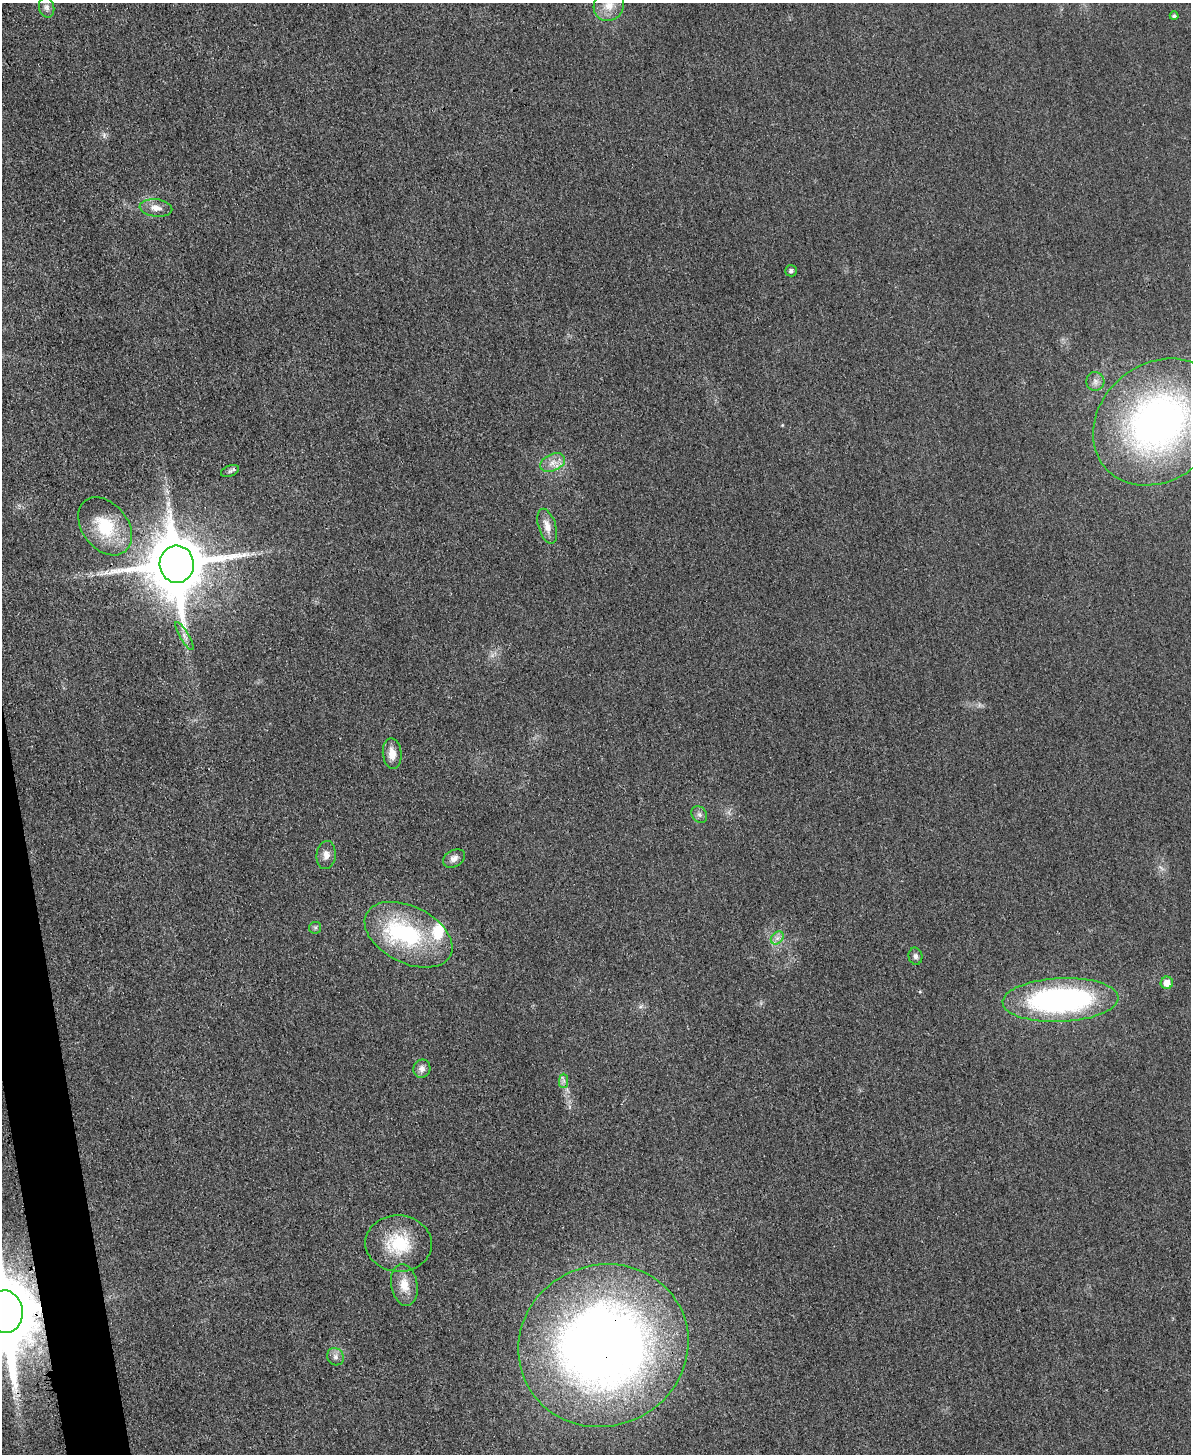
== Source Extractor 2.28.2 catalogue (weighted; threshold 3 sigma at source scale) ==
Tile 7 of 4 x 3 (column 3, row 2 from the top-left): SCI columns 2394-3582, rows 1705-3156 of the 4773 x 4748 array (HDU 1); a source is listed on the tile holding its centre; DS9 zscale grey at full resolution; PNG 1193 x 1456 px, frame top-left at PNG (2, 3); each listed source drawn as its Kron ellipse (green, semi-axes under 4 px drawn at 4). Shown black and unused: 2% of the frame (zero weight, under 3 of 4 exposures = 1% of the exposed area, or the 3 px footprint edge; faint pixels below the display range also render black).
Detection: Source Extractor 2.28.2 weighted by HDU 2 'WHT'; one run over the whole footprint, this tile lists its part. Background 0.0307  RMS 0.0059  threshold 0.0266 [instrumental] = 3 sigma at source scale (4.5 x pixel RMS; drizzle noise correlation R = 1.50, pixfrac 1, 0.05/0.05 arcsec/px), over >= 5 px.
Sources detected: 32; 1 inside a brighter object's white glare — neither listed nor drawn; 1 inside a brighter listed object's ellipse — not listed separately; the other 30 listed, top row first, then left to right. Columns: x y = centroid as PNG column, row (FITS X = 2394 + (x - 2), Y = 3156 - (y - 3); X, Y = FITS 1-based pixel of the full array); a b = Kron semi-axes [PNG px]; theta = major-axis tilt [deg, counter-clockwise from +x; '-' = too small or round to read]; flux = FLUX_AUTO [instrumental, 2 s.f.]
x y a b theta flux
609 5 16 14 53 8.9
47 7 10 7 -76 2.7
1174 16 4 4 - 1.3
156 208 16 8 -6 5.2
791 271 6 5 - 1.6
1095 381 9 9 - 3.1
1159 422 71 58 40 260
553 463 13 8 24 5
230 471 9 5 22 1.6
105 526 32 23 -52 29
547 526 18 8 -72 5.9
177 564 19 17 -85 4400
184 636 16 4 -59 2.9
392 754 15 9 -84 6.3
699 814 9 7 -57 2
326 855 14 9 85 4.1
454 858 12 8 28 3.7
315 928 6 5 - 1.2
408 935 47 28 -26 69
777 938 7 5 45 2.1
915 956 8 7 - 2
1167 983 6 6 - 6.4
1060 1000 58 22 3 150
422 1069 9 8 - 3.5
564 1081 7 4 90 1.6
399 1243 33 28 -4 29
404 1285 21 13 -80 9.6
5 1312 21 17 -82 7500
603 1346 86 80 23 570
335 1357 9 8 - 2.7
Overlapping masked pixels (flux is a lower limit): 3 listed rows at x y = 177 564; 5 1312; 603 1346
Isophote crosses this tile's border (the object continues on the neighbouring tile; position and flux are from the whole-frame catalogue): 3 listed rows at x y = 609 5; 1159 422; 5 1312